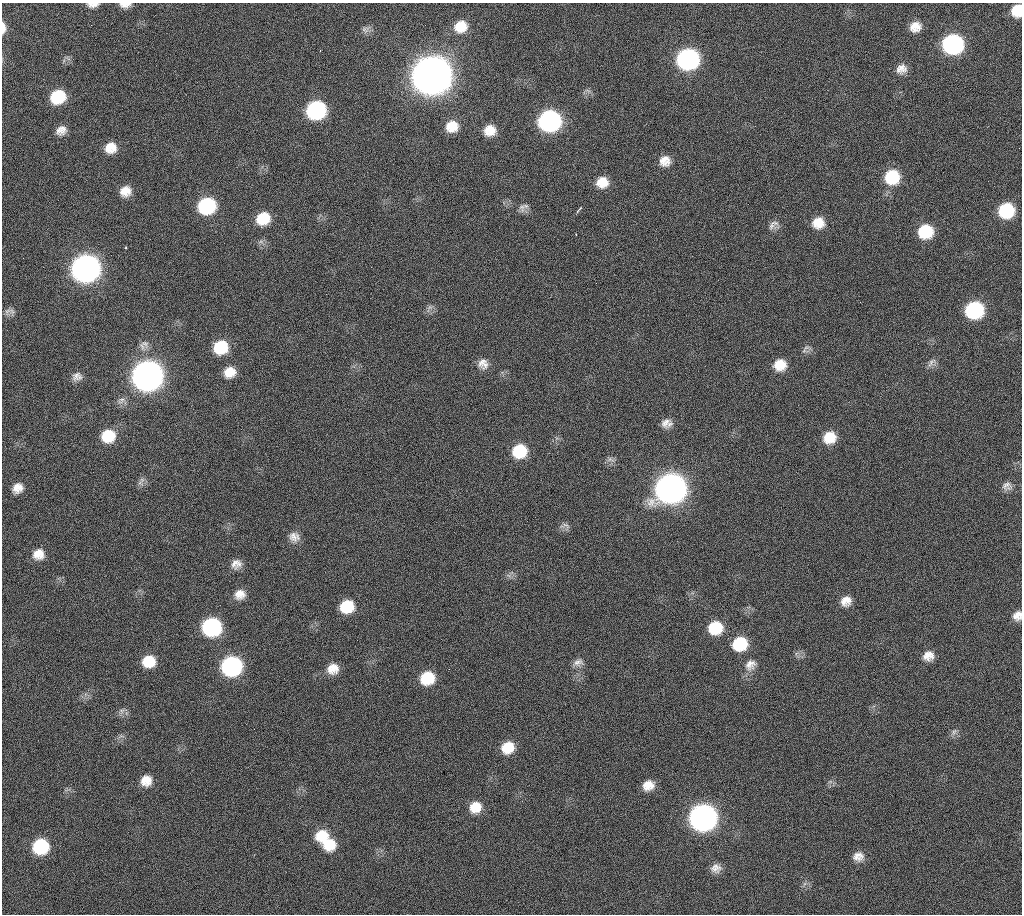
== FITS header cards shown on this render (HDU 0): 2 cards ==
NAXIS1  =                 1020 / length of data axis 1
NAXIS2  =                 912  / length of data axis 2

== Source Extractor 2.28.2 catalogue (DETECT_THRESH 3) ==
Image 1020 x 912 px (HDU 0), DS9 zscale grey, 1 PNG px = 1 image px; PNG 1024 x 916 px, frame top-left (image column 1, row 912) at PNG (2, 3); no overlay
Background 326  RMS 18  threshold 54.3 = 3 sigma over >= 5 px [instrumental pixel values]
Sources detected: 86; all 86 listed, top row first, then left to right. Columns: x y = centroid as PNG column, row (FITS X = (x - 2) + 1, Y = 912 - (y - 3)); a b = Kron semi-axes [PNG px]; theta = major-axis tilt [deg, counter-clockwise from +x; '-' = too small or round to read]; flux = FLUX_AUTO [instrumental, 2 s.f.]
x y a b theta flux
93 5 13 5 2 7.1e+03
125 5 13 6 1 8.0e+03
1017 11 12 10 78 2.7e+04
91 25 3 2 - 1.1e+03
461 26 15 13 23 2.4e+04
915 27 12 11 - 1.5e+04
3 28 12 5 -88 8.8e+03
365 29 12 8 13 5.5e+03
953 44 14 12 6 2.4e+05
688 59 14 13 - 3.3e+05
901 69 13 11 18 1.1e+04
432 76 16 15 - 4.4e+06
58 97 13 12 - 5.6e+04
316 110 13 12 - 1.9e+05
549 121 14 13 - 3.4e+05
452 126 13 12 - 2.1e+04
61 130 13 10 33 1.0e+04
490 130 12 11 - 1.8e+04
111 148 13 12 - 1.8e+04
1019 148 2 2 - 4.8e+02
665 161 13 13 - 1.4e+04
892 177 14 14 - 5.6e+04
602 182 13 11 0 1.9e+04
125 191 13 12 - 1.6e+04
207 206 14 13 - 1.2e+05
522 207 14 10 -83 6.4e+03
579 209 8 3 48 2.3e+03
1006 211 13 12 - 7.3e+04
263 218 13 12 - 3.5e+04
818 223 14 13 - 2.0e+04
773 225 17 9 43 8.1e+03
925 231 13 12 - 5.3e+04
261 242 7 4 -18 2.8e+03
86 269 15 14 - 1.0e+06
860 302 2 2 - 4.6e+03
430 307 7 5 44 3.2e+03
974 310 14 12 13 1.3e+05
7 311 12 6 32 4.9e+03
221 347 14 13 - 4.9e+04
804 351 7 4 19 2.6e+03
931 362 15 6 48 5.6e+03
483 364 14 12 -56 1.1e+04
780 365 13 12 - 2.2e+04
230 372 14 12 23 1.8e+04
147 376 15 14 - 1.5e+06
77 377 13 10 10 8.3e+03
121 400 12 7 38 5.6e+03
665 422 15 10 47 9.8e+03
108 436 14 13 - 3.7e+04
829 437 13 12 - 2.5e+04
519 451 14 12 24 4.6e+04
610 459 11 5 -21 4.3e+03
142 480 7 7 - 4.1e+03
1007 486 14 11 2 7.9e+03
18 488 13 11 37 1.3e+04
670 488 16 14 24 1.4e+06
565 525 16 7 -6 5.5e+03
294 537 15 13 -16 1.1e+04
38 554 14 13 - 1.6e+04
236 564 13 12 - 9.7e+03
240 594 13 12 - 1.3e+04
846 601 13 12 - 1.3e+04
347 606 13 12 - 4.1e+04
1017 615 11 10 - 9.9e+03
211 627 13 12 - 1.7e+05
715 628 14 13 - 4.2e+04
740 644 14 13 - 5.1e+04
928 656 12 11 - 1.2e+04
149 661 13 12 - 2.9e+04
578 662 14 9 16 7.3e+03
750 665 17 13 47 1.3e+04
231 666 14 13 - 2.4e+05
333 669 14 12 18 1.6e+04
427 678 13 12 - 4.2e+04
122 711 8 5 60 3.8e+03
954 732 9 5 54 3.9e+03
508 747 13 12 - 2.6e+04
146 780 13 12 - 1.6e+04
648 785 13 11 20 1.6e+04
475 807 13 12 - 2.0e+04
703 818 15 14 - 8.5e+05
322 835 15 13 12 2.8e+04
329 844 16 14 -7 3.0e+04
41 846 13 12 - 8.2e+04
858 856 14 11 4 1.1e+04
716 868 14 11 5 9.9e+03
At the frame edge (FLAGS 8, measured only in part): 5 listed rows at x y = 93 5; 125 5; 1017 11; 3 28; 1017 615